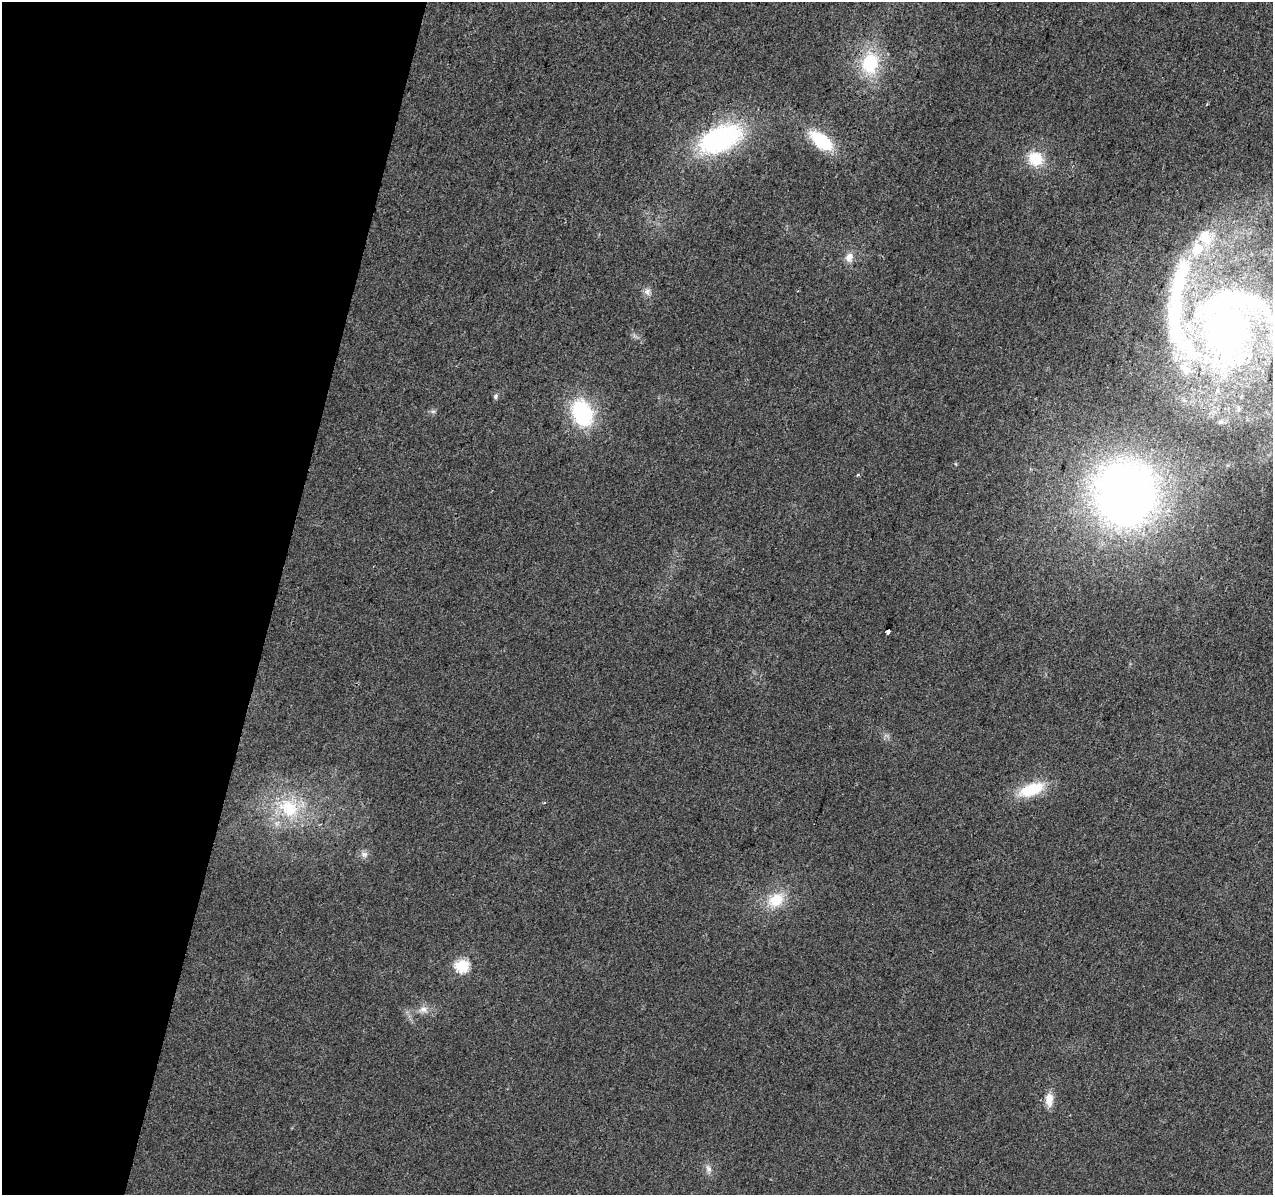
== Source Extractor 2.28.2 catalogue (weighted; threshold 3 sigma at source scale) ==
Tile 9 of 4 x 4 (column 1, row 3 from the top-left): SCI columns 7-1277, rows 1477-2669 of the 5090 x 5277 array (HDU 1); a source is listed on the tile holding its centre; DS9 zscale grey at full resolution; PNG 1275 x 1197 px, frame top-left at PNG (2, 2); no overlay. Shown black and unused: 22% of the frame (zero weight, under 2 of 3 exposures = <1% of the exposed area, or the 3 px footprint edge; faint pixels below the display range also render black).
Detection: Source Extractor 2.28.2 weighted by HDU 2 'WHT'; one run over the whole footprint, this tile lists its part. Background 0.0226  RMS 0.006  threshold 0.0272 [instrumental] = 3 sigma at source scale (4.5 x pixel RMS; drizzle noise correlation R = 1.50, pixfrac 1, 0.0396/0.0396 arcsec/px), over >= 5 px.
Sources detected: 33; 1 inside a brighter object's white glare — not listed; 9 inside a brighter listed object's ellipse — not listed separately; the other 23 listed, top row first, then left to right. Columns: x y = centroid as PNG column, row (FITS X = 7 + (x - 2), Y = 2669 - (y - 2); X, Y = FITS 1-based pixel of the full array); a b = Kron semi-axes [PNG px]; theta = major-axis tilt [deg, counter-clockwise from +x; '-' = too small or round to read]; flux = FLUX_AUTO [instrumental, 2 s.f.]
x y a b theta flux
870 63 31 24 82 35
720 139 50 27 25 94
821 141 30 14 -39 30
1035 159 20 18 -31 17
1206 237 30 27 -86 34
849 257 12 9 69 5.3
647 292 10 9 - 3.3
1227 330 115 91 39 430
495 396 7 5 50 1.4
433 411 7 4 0 1.2
582 413 25 17 -67 60
857 475 5 3 - 0.92
1125 494 60 56 80 380
888 631 4 3 - 9.1
1032 789 35 15 21 23
544 803 4 2 - 0.6
289 808 32 27 -34 38
364 854 9 8 - 2.8
776 900 24 19 31 18
462 966 6 6 - 81
423 1009 12 10 9 4.6
1049 1100 17 9 89 7.1
708 1168 12 7 -67 3.1
Isophote crosses this tile's border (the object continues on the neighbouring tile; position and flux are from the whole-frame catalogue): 1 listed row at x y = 1227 330